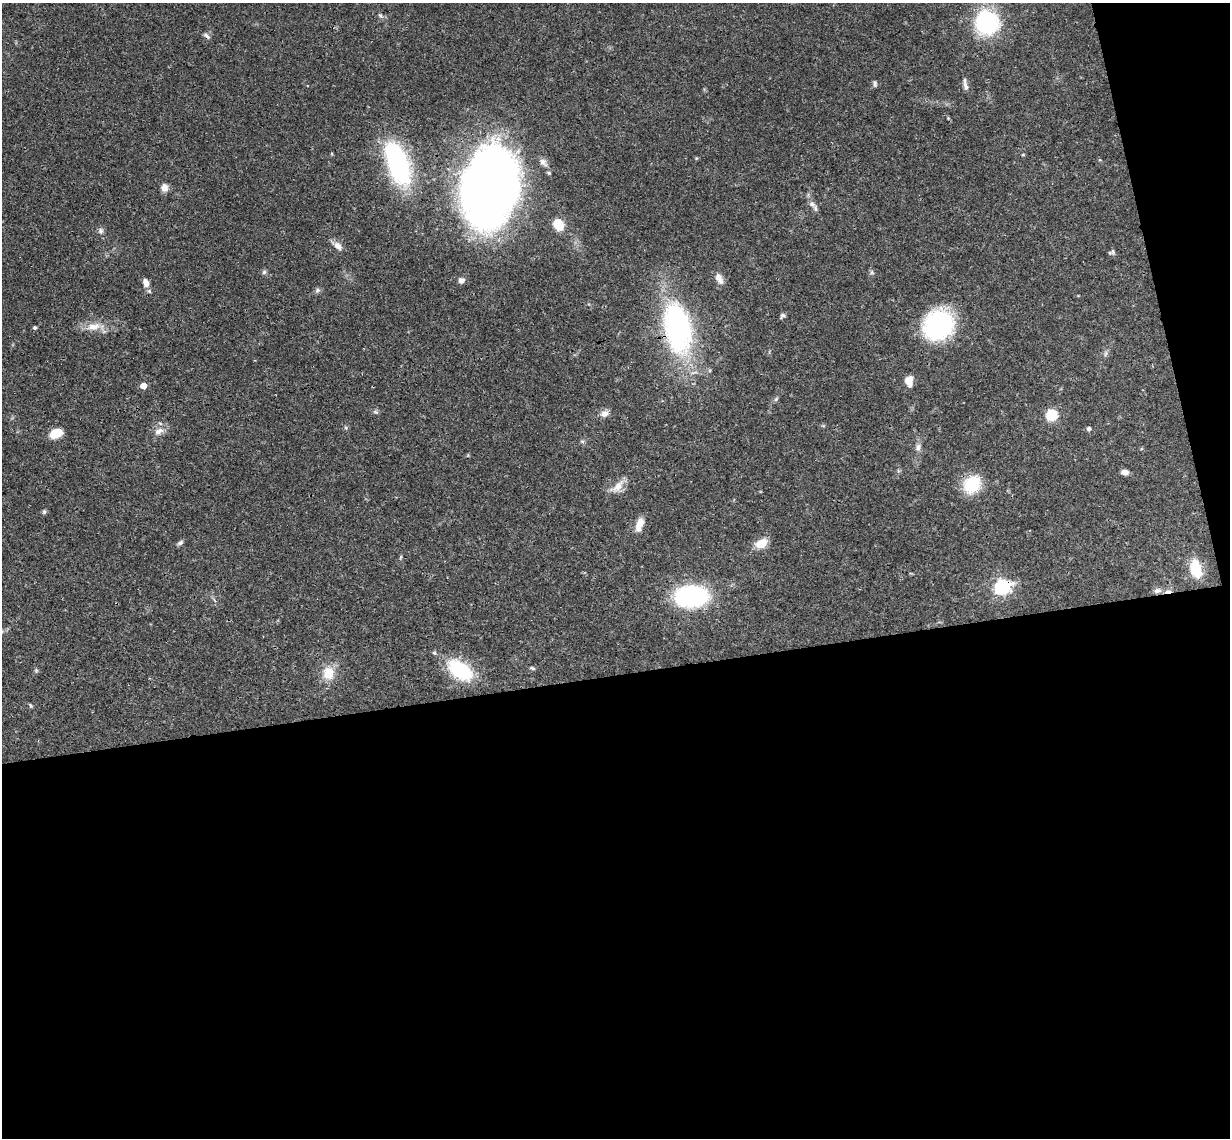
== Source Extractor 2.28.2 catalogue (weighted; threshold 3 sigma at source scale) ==
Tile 16 of 4 x 4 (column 4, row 4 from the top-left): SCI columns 3743-4970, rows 266-1401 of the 5027 x 4964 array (HDU 1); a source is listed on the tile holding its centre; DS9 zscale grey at full resolution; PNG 1232 x 1140 px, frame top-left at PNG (2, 3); no overlay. Shown black and unused: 44% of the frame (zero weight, under 3 of 4 exposures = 6% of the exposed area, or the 3 px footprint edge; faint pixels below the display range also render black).
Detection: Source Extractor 2.28.2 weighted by HDU 2 'WHT'; one run over the whole footprint, this tile lists its part. Background 0.0431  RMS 0.0028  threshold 0.0128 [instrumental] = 3 sigma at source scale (4.5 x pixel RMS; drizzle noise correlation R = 1.50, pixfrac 1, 0.05/0.05 arcsec/px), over >= 5 px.
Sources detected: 57; all 57 listed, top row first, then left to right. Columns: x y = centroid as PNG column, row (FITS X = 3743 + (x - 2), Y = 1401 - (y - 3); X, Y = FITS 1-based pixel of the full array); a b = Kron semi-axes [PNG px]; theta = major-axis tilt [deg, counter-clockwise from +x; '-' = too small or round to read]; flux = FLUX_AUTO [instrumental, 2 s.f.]
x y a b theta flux
380 15 6 4 -4 0.48
987 23 24 22 -56 27
207 36 10 5 -42 0.72
875 84 9 4 90 0.6
965 86 14 5 -78 1.1
948 118 4 4 - 0.29
397 162 40 17 -71 52
543 162 13 8 -53 1.5
491 186 67 43 81 300
164 187 9 8 - 1.7
812 204 9 7 -44 1.2
558 224 15 12 -61 3.8
100 230 8 7 - 0.78
338 246 12 8 -46 1.9
1111 252 9 4 18 0.53
264 272 6 6 - 0.55
872 272 6 5 - 0.53
719 278 15 8 -60 2
461 280 8 7 - 1.1
146 283 11 7 -70 2
317 290 7 6 - 0.67
783 315 7 6 - 0.72
939 325 30 26 48 35
93 326 20 10 11 3.5
34 328 4 4 - 0.44
677 328 50 26 -79 62
1105 354 7 4 71 0.53
909 381 10 7 -88 3.1
143 386 5 4 - 4
776 399 7 4 45 0.49
376 412 7 5 -12 0.52
604 414 10 8 20 1.6
1051 415 10 10 - 6.7
1089 429 5 5 - 0.66
159 431 14 8 26 1.9
56 433 12 8 21 5
582 441 6 4 -18 0.41
918 447 10 7 78 1.2
1125 472 8 6 0 1.4
972 484 18 14 45 12
617 487 23 10 42 3
44 512 6 5 - 0.49
639 524 15 7 70 3.1
180 543 8 5 33 0.67
761 543 12 9 24 4.2
401 557 6 4 86 0.33
1196 569 20 11 -78 8.3
1002 587 7 6 - 77
1157 590 11 7 6 1.2
1168 591 8 4 10 1.3
691 596 26 17 3 41
434 653 6 5 - 0.42
532 668 7 3 -27 0.39
36 670 5 5 - 0.39
460 670 25 15 -34 21
328 673 17 15 -85 5.1
31 706 6 4 -59 0.36
Overlapping masked pixels (flux is a lower limit): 5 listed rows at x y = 207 36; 491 186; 677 328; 1002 587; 1168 591